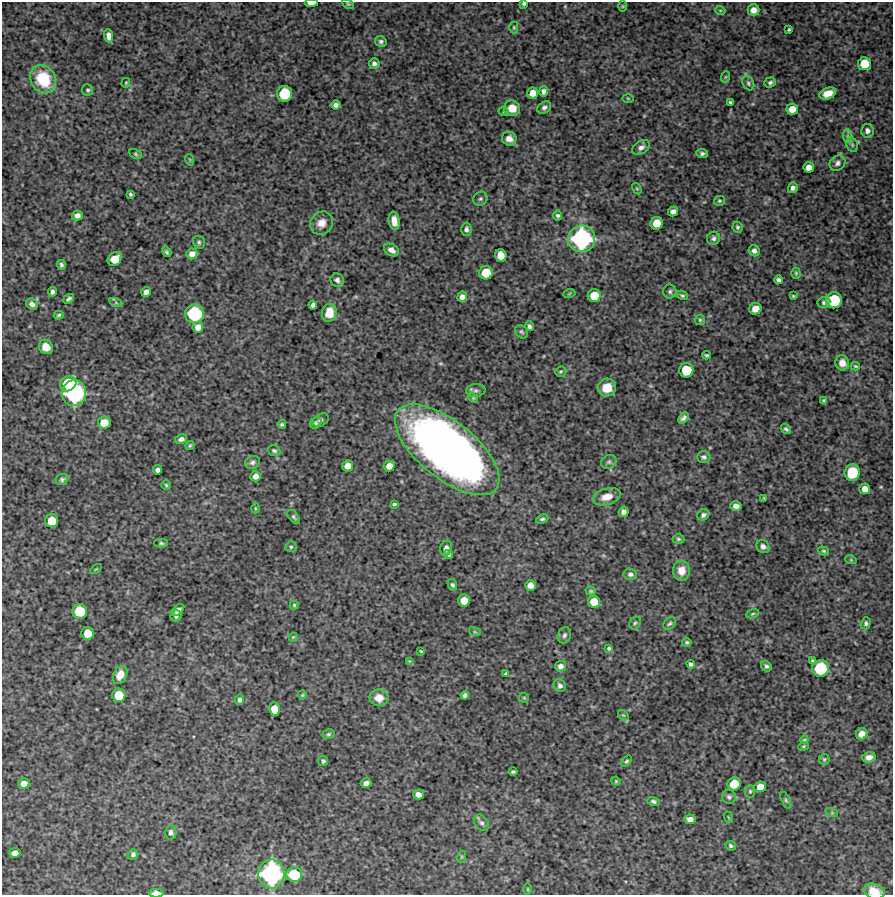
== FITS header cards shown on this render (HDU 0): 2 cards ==
NAXIS1  =                  891 /Length X axis
NAXIS2  =                  893 /Length Y axis

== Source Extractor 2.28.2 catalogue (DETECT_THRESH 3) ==
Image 891 x 893 px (HDU 0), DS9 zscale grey, 1 PNG px = 1 image px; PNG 895 x 897 px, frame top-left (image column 1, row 893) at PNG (2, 2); each listed source drawn as its Kron ellipse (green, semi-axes under 4 px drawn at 4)
Background 4460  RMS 200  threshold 588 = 3 sigma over >= 5 px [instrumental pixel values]
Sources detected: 212; all 212 listed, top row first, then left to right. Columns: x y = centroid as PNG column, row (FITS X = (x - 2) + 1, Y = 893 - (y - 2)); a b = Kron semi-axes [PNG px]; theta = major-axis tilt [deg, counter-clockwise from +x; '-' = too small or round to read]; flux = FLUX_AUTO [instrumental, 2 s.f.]
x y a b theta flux
311 3 6 3 2 9.5e+04
524 3 4 3 - 2.7e+04
348 4 6 4 -29 1.9e+04
623 6 6 3 -90 1.3e+04
720 10 5 3 - 1.1e+04
753 10 6 5 - 1.0e+05
514 27 6 4 90 1.7e+04
789 29 4 3 - 1.7e+04
109 36 7 4 -87 6.4e+04
381 41 6 5 - 3.0e+04
374 63 5 5 - 3.9e+04
865 64 6 6 - 3.0e+05
725 77 6 3 71 1.5e+04
43 79 15 12 -58 5.8e+05
770 82 6 5 - 3.1e+04
126 83 5 3 - 1.3e+04
748 83 8 5 -63 2.9e+04
88 90 6 5 - 2.6e+04
544 91 5 4 - 4.3e+04
533 93 5 5 - 1.2e+05
828 93 9 5 21 1.6e+05
285 94 8 7 - 5.6e+05
628 98 5 3 - 1.2e+04
730 102 4 3 - 2.4e+04
336 105 5 4 - 4.7e+04
544 107 7 5 36 4.0e+04
512 108 8 7 - 1.7e+05
792 109 6 5 - 1.4e+05
504 112 5 3 - 1.3e+04
867 131 7 6 - 4.8e+04
847 136 7 4 -89 3.1e+04
509 139 7 7 - 7.7e+04
852 145 7 5 -69 3.0e+04
641 147 9 6 33 5.5e+04
702 153 6 4 -6 3.2e+04
136 154 7 4 -28 2.0e+04
190 160 6 3 -72 1.2e+04
837 163 8 7 - 4.6e+04
809 167 5 5 - 1.0e+05
793 188 5 5 - 4.8e+04
637 189 6 3 -58 1.5e+04
130 194 4 3 - 2.1e+04
480 199 7 6 - 2.8e+04
719 201 5 5 - 2.0e+04
673 211 5 4 - 5.3e+04
77 216 5 4 - 5.0e+04
558 216 5 4 - 3.1e+04
394 221 9 5 -81 1.1e+05
321 223 12 10 48 1.3e+05
657 223 6 6 - 2.0e+05
737 227 5 5 - 2.3e+04
466 229 6 5 - 3.8e+04
714 238 7 6 - 4.2e+04
582 239 13 13 - 1.8e+06
199 242 7 6 - 2.7e+04
391 250 8 5 -32 7.8e+04
754 251 6 5 - 4.8e+04
167 252 5 3 - 2.5e+04
192 254 5 5 - 8.2e+04
501 255 6 5 - 1.8e+05
115 259 7 6 - 2.2e+05
61 265 5 4 - 2.7e+04
486 273 7 6 - 3.0e+05
796 273 5 4 - 1.9e+04
337 280 7 6 - 4.8e+04
778 280 4 4 - 3.4e+04
52 292 5 4 - 3.6e+04
146 292 5 4 - 5.7e+04
670 292 7 6 - 3.0e+04
569 294 6 3 20 1.5e+04
682 295 6 4 -26 2.1e+04
594 296 6 6 - 2.6e+05
793 296 3 3 - 1.3e+04
462 297 5 5 - 6.2e+04
69 299 6 3 33 2.7e+04
834 300 8 8 - 6.2e+05
824 302 6 5 - 2.9e+04
116 303 6 4 -19 2.1e+04
32 304 6 5 - 5.8e+04
313 305 4 4 - 4.0e+04
755 309 6 5 - 1.4e+05
329 313 9 7 76 1.6e+05
194 314 9 9 - 9.5e+05
59 315 5 4 - 2.1e+04
700 320 5 5 - 2.1e+04
529 326 5 4 - 3.2e+04
198 327 5 5 - 9.2e+04
521 332 7 5 -48 2.5e+04
46 347 7 6 - 1.4e+05
706 355 4 3 - 2.0e+04
842 363 8 7 - 1.0e+05
855 366 5 3 - 1.7e+04
686 370 7 7 - 4.0e+05
561 372 6 5 - 2.0e+04
68 384 8 7 - 4.6e+05
607 388 9 9 - 2.0e+05
476 390 10 6 4 4.2e+04
74 393 13 12 - 1.7e+06
473 398 5 4 - 1.5e+04
824 401 4 3 - 2.1e+04
683 418 6 4 48 4.1e+04
320 420 9 6 32 3.2e+04
104 423 6 6 - 2.1e+05
316 423 6 5 - 2.3e+04
282 424 4 4 - 2.0e+04
786 429 5 4 - 3.0e+04
181 439 6 5 - 3.8e+04
190 445 5 3 - 1.6e+04
447 450 63 28 -39 1.2e+07
274 451 6 5 - 2.6e+04
704 457 6 5 - 3.6e+04
252 462 7 6 - 4.1e+04
609 462 8 6 32 3.7e+04
348 466 5 5 - 1.1e+05
389 466 5 5 - 1.1e+05
158 470 4 4 - 4.9e+04
852 473 8 7 - 5.3e+05
256 476 5 5 - 8.0e+04
62 479 6 5 - 3.0e+04
166 485 5 5 - 1.8e+04
865 489 5 5 - 9.8e+04
607 497 14 8 15 1.5e+05
764 498 4 3 - 1.2e+04
394 504 4 3 - 2.2e+04
736 506 6 5 - 5.6e+04
255 508 5 3 - 1.4e+04
623 512 5 5 - 5.4e+04
703 515 6 5 - 3.5e+04
294 517 8 4 -50 2.8e+04
542 519 6 4 21 2.5e+04
52 521 6 6 - 2.6e+05
678 539 6 4 -1 2.1e+04
161 543 7 4 -1 2.4e+04
763 546 7 6 - 4.8e+04
291 547 5 5 - 2.1e+04
446 548 7 6 - 5.5e+04
824 551 5 4 - 1.8e+04
449 554 5 4 - 2.5e+04
851 560 6 3 -19 1.1e+04
96 569 6 3 31 1.1e+04
681 571 10 8 89 1.4e+05
630 574 7 5 -6 3.8e+04
452 585 6 4 -64 2.8e+04
530 585 5 5 - 9.6e+04
591 591 5 4 - 1.8e+04
464 600 6 6 - 1.5e+05
594 602 6 6 - 2.0e+05
294 605 4 4 - 1.6e+04
178 610 7 4 42 5.2e+04
80 611 7 7 - 4.4e+05
753 614 7 4 19 1.9e+04
176 616 6 5 - 3.6e+04
635 623 7 5 61 2.6e+04
670 623 7 5 43 2.7e+04
866 623 6 4 75 2.6e+04
475 632 6 4 -18 1.5e+04
88 633 6 6 - 2.0e+05
564 635 8 6 70 3.9e+04
293 637 4 3 - 1.2e+04
687 642 4 4 - 2.0e+04
609 648 4 3 - 2.2e+04
421 651 3 2 - 1.3e+04
812 660 3 3 - 1.9e+04
409 661 4 4 - 1.1e+04
691 664 4 4 - 3.5e+04
560 666 5 5 - 5.8e+04
766 666 5 5 - 3.0e+04
820 668 8 8 - 6.8e+05
506 674 3 3 - 2.1e+04
120 675 9 6 63 1.2e+05
560 686 7 6 - 3.4e+04
119 695 7 6 - 3.1e+05
302 695 4 4 - 1.3e+04
465 695 4 4 - 3.4e+04
379 698 9 8 - 1.4e+05
524 698 5 4 - 1.5e+04
239 700 5 4 - 3.3e+04
274 709 7 5 -90 1.5e+05
623 715 6 4 -41 1.8e+04
329 734 6 4 16 2.1e+04
862 734 6 5 - 1.2e+05
804 740 4 3 - 1.6e+04
803 746 5 4 - 1.6e+04
869 757 7 5 11 6.7e+04
824 759 5 5 - 1.9e+04
323 761 5 5 - 3.1e+04
626 761 6 4 50 2.1e+04
513 772 4 3 - 2.1e+04
616 781 5 4 - 1.5e+04
24 783 6 5 - 9.0e+04
366 783 5 4 - 6.2e+04
734 784 7 6 - 2.9e+05
760 787 6 5 - 1.4e+05
750 791 6 5 - 2.4e+04
418 794 5 5 - 7.3e+04
729 797 7 6 - 3.5e+04
786 800 9 4 -67 2.3e+04
654 801 6 4 -18 3.0e+04
832 813 6 4 -18 1.7e+04
728 817 6 3 -70 1.2e+04
690 819 5 5 - 7.6e+04
482 823 9 6 -55 4.5e+04
171 832 7 6 - 3.9e+04
731 846 5 4 - 2.7e+04
15 853 5 5 - 9.4e+04
133 854 5 5 - 3.1e+04
461 857 6 4 72 1.7e+04
271 874 14 13 - 2.0e+06
294 875 8 7 - 4.7e+05
528 889 6 4 -89 1.5e+04
874 891 11 7 -17 1.9e+05
156 893 7 3 0 1.2e+05
At the frame edge (FLAGS 8, measured only in part): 5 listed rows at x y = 311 3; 524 3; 348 4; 874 891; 156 893

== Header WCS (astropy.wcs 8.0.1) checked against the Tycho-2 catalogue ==
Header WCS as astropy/WCSLIB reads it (CRVAL/CRPIX/CD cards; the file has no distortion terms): RA---TAN/DEC--TAN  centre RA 10:54:21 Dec +27:14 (163.59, +27.24 deg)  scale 1.01 arcsec/px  FOV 15.0' x 15.0'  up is -1 deg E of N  parity normal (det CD < 0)
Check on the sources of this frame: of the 60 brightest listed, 3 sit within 1.5 arcsec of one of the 4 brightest Tycho-2 stars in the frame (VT <= 12.17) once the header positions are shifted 0.30 arcsec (0.28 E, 0.11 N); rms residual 0.31 arcsec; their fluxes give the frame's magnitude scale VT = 27.15 - 2.5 log10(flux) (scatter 0.23 mag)
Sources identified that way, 3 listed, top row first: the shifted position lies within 1.5 arcsec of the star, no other Tycho-2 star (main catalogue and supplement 1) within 3.0 arcsec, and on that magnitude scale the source's flux lands within +1.5 / -3 mag of the star's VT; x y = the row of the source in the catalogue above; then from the Tycho-2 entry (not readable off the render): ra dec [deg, ICRS J2000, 3 dp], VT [Tycho-2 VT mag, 2 dp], TYC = Tycho-2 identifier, HIP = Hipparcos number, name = IAU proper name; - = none
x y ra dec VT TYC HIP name
582 239 163.544 +27.298 11.51 1980-2224-1 - -
74 393 163.704 +27.257 11.88 1980-1756-1 - -
271 874 163.645 +27.121 11.16 1980-2297-1 - -